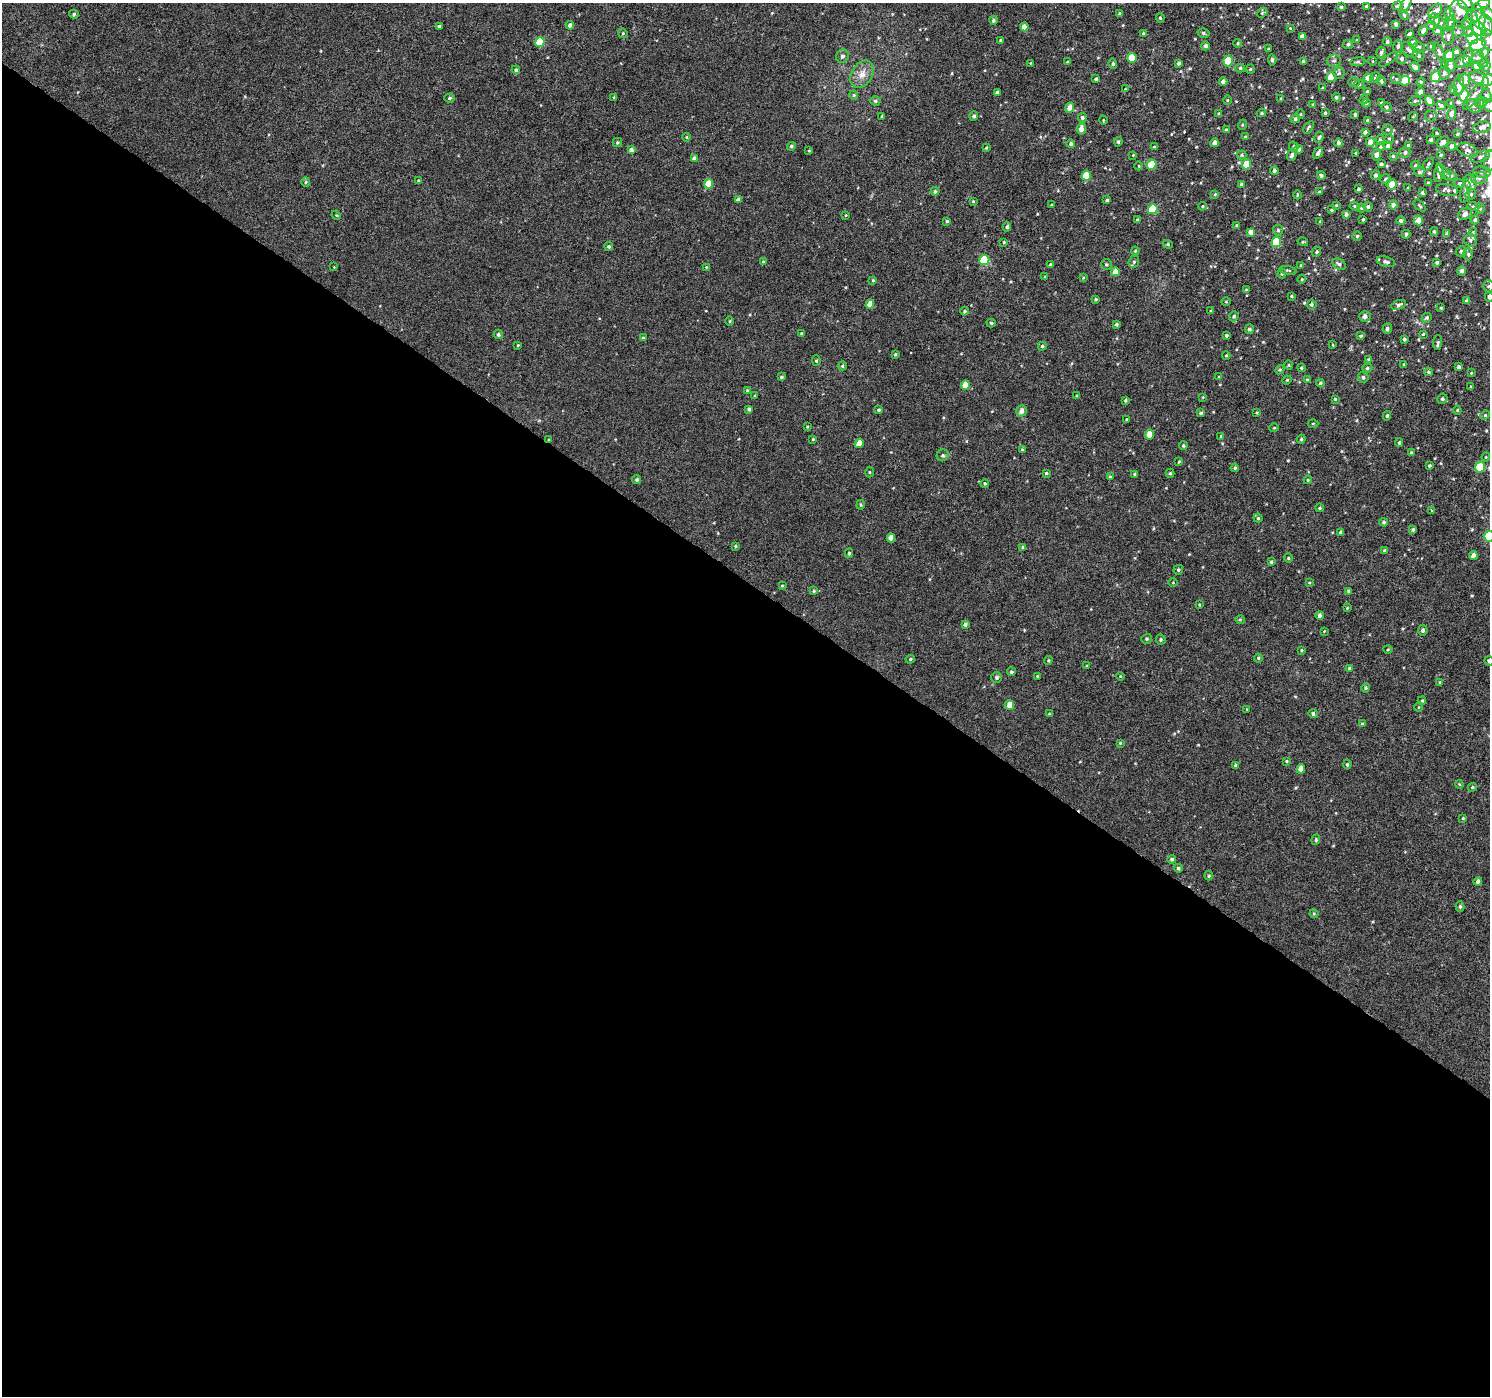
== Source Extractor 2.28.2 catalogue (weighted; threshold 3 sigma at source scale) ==
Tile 14 of 4 x 4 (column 2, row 4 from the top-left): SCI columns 1490-2977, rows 183-1576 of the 5962 x 6006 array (HDU 1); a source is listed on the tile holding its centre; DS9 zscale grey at full resolution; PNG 1492 x 1398 px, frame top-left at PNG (2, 3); each listed source drawn as its Kron ellipse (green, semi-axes under 4 px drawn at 4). Shown black and unused: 59% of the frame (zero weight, under 4 of 8 exposures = <1% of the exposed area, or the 3 px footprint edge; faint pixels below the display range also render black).
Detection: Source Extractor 2.28.2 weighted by HDU 2 'WHT'; one run over the whole footprint, this tile lists its part. Background 5.21e-04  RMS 0.001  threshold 0.00409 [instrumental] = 3 sigma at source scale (4.09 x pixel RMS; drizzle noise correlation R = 1.36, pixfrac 0.8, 0.0396/0.0396 arcsec/px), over >= 5 px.
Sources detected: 478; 20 inside a brighter listed object's ellipse — not listed separately; the other 458 listed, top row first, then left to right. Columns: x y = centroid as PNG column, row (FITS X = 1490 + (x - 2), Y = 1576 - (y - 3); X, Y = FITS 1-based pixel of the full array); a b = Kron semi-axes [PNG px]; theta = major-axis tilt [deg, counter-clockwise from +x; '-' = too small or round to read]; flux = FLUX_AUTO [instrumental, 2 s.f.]
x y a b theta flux
1465 3 8 6 -34 0.24
1406 4 10 4 62 0.36
1482 5 9 4 23 0.36
1366 6 3 3 - 0.14
1397 6 5 4 - 0.14
1341 7 4 3 - 0.15
1435 11 8 5 47 0.35
1459 11 12 9 -80 0.81
1262 13 6 4 43 0.11
1488 13 8 5 -43 0.27
74 14 5 4 - 0.15
1120 14 3 3 - 0.17
1404 15 5 3 - 0.099
1450 15 6 5 - 0.54
1478 16 12 6 -78 0.56
1472 17 6 6 - 0.24
1160 18 5 4 - 0.13
1434 19 6 5 - 0.23
993 20 4 4 - 0.16
1441 23 8 5 -29 0.25
1449 23 8 4 55 0.22
1467 23 6 4 68 0.16
1396 24 4 3 - 0.21
570 25 4 4 - 0.31
1486 25 11 6 -79 0.43
439 26 4 3 - 0.22
1431 26 4 3 - 0.11
1024 27 4 4 - 0.77
1290 28 4 3 - 0.071
1478 28 9 6 -43 3.1
1423 30 6 3 64 0.27
1437 31 4 4 - 0.28
1458 32 6 6 - 0.27
1469 32 5 5 - 0.16
623 33 5 4 - 0.12
1143 33 3 3 - 0.093
1203 33 6 5 - 0.18
1409 34 4 3 - 0.14
1302 36 4 4 - 0.5
1448 36 8 6 82 0.29
1472 39 6 5 - 2.2
1001 40 4 3 - 0.12
1356 40 4 2 - 0.069
1489 40 11 7 -69 0.51
1387 41 4 4 - 0.19
540 42 5 5 - 2.3
1238 43 4 3 - 0.11
1413 43 5 4 - 0.39
1348 44 5 4 - 0.22
1478 45 8 5 23 2.6
1206 46 4 4 - 0.23
1398 46 6 5 - 0.25
1431 46 3 3 - 0.13
1418 47 6 5 - 0.24
1269 49 4 3 - 0.089
1409 50 10 5 -38 0.42
1439 52 10 4 -66 0.19
1456 52 4 3 - 0.34
1381 53 5 4 - 0.21
1484 53 5 4 - 0.57
1418 55 6 5 - 0.2
1449 55 5 5 - 2.2
842 56 7 6 - 0.28
1468 57 10 4 85 0.38
1132 58 5 4 - 2.5
1402 58 5 5 - 0.24
1478 58 7 5 38 0.18
1388 59 11 3 37 0.16
1272 60 5 3 - 0.19
1228 61 5 4 - 2.9
1303 61 4 4 - 0.096
1334 61 7 6 - 0.27
1372 61 4 3 - 0.066
1067 62 3 3 - 0.074
1358 62 7 4 8 0.14
1463 62 8 5 31 0.37
1030 63 4 2 - 0.061
1178 63 4 3 - 0.19
1483 63 5 4 - 0.11
1113 64 5 4 - 0.15
1445 64 4 4 - 0.11
1450 66 6 5 - 0.2
1477 66 5 4 - 0.98
1486 66 5 4 - 0.12
1415 67 5 4 - 0.23
1240 68 5 4 - 0.15
1250 69 4 4 - 0.095
516 70 4 4 - 0.17
1339 73 6 5 - 0.19
1444 73 6 5 - 0.27
862 74 15 10 60 0.87
1436 76 6 4 58 2.3
1331 77 5 4 - 1.9
1368 78 4 4 - 0.94
1375 78 5 5 - 0.2
1096 79 4 3 - 0.15
1396 79 5 4 - 0.15
1479 79 10 5 -28 0.35
1465 80 6 5 - 0.38
1488 80 6 5 - 2.1
1381 81 5 4 - 0.18
1405 81 5 4 - 2
1223 82 4 4 - 0.42
1354 82 5 5 - 0.14
1421 82 4 4 - 0.098
1359 84 5 4 - 0.11
1459 86 10 5 83 0.47
1322 88 3 2 - 0.075
1125 89 4 3 - 0.076
1453 90 4 4 - 0.11
1367 91 4 3 - 0.13
997 92 4 3 - 0.21
1420 92 4 4 - 0.41
854 95 4 4 - 0.11
1464 95 6 4 75 2.3
1473 96 16 5 54 0.38
1487 96 7 5 -66 0.19
614 97 4 4 - 0.1
1336 97 4 4 - 0.15
449 98 5 4 - 0.15
1281 98 3 3 - 0.094
1227 100 5 3 - 0.079
1364 100 4 4 - 0.11
875 101 5 4 - 0.15
1415 101 6 4 10 0.17
1429 101 5 4 - 0.76
1366 103 4 3 - 0.1
1381 103 3 3 - 0.16
1451 103 3 3 - 0.087
1482 103 7 4 33 0.17
1313 105 4 3 - 0.19
1441 106 5 4 - 0.28
1474 106 8 6 -38 0.26
1489 106 7 5 -42 0.25
1386 107 5 4 - 0.15
1070 108 5 4 - 0.77
1261 113 4 3 - 0.12
1325 113 3 3 - 0.13
1219 114 3 3 - 0.16
1301 114 4 3 - 0.096
1451 114 7 4 76 0.29
1355 115 4 3 - 0.13
882 116 3 3 - 0.1
974 116 5 4 - 0.22
1413 116 5 3 - 0.075
1431 116 6 5 - 0.21
1082 118 4 4 - 0.19
1295 119 5 4 - 0.17
1103 120 4 3 - 0.073
1367 120 4 4 - 0.11
1242 125 5 3 - 0.087
1309 127 7 3 57 0.14
1482 127 9 5 12 0.44
1081 129 5 4 - 0.62
1388 129 5 5 - 0.18
1226 130 4 3 - 0.14
1365 132 4 3 - 0.27
1437 133 3 2 - 0.082
1457 134 4 3 - 0.11
686 137 4 3 - 0.083
1245 137 4 3 - 0.097
1319 137 5 4 - 0.17
1389 139 5 5 - 0.12
1380 140 5 4 - 0.19
1431 140 4 3 - 0.21
617 142 4 4 - 0.13
1118 142 4 3 - 0.13
1370 142 4 4 - 1.1
1443 142 6 5 - 0.35
1215 143 4 4 - 0.68
1339 143 4 4 - 0.25
1071 144 4 4 - 0.21
1408 145 3 3 - 0.1
791 146 4 4 - 0.16
1388 146 4 4 - 0.29
1452 146 4 4 - 0.38
1154 147 4 3 - 0.1
1294 147 5 4 - 0.15
1381 147 4 4 - 0.11
986 148 3 3 - 0.087
1299 149 4 4 - 0.19
631 150 4 4 - 0.3
1467 150 10 6 -21 0.43
809 151 4 3 - 0.078
1405 152 5 5 - 0.23
1318 153 6 3 59 0.26
1356 153 3 2 - 0.076
1133 155 3 3 - 0.056
1242 155 5 4 - 0.12
1292 155 6 4 67 0.25
1376 155 5 4 - 0.41
1441 155 4 4 - 0.15
1393 156 4 4 - 0.15
1481 157 10 5 21 0.31
694 159 4 4 - 0.46
1489 161 10 5 85 0.31
1247 164 5 4 - 1.6
1381 164 4 4 - 0.19
1428 164 7 4 59 0.16
1151 165 5 4 - 2
1415 165 4 4 - 0.12
1139 166 4 3 - 0.068
1274 170 4 4 - 0.28
1419 172 6 4 1 0.17
1444 172 10 4 -54 0.22
1482 172 9 5 -7 0.28
1439 174 8 4 82 0.31
1321 175 4 4 - 0.15
1376 175 5 4 - 0.17
1086 176 5 4 - 2.2
1451 176 7 4 -16 0.2
1479 178 8 6 11 0.33
1386 179 5 5 - 0.25
419 181 4 3 - 0.15
306 182 5 4 - 0.12
1470 182 8 6 -68 0.84
1428 183 4 3 - 0.1
1459 183 5 4 - 0.15
708 184 5 4 - 1.8
1391 184 5 5 - 1.1
1241 185 4 4 - 0.22
1408 188 3 3 - 0.079
1359 189 3 3 - 0.16
1447 190 11 5 -11 0.26
935 191 4 4 - 0.2
1465 191 12 5 81 0.27
1319 192 3 3 - 0.089
1422 193 4 3 - 0.13
1215 194 4 3 - 0.097
1471 194 5 5 - 0.18
1297 195 4 3 - 0.085
738 200 4 3 - 0.31
1107 200 3 3 - 0.12
973 201 3 3 - 0.086
1052 205 3 3 - 0.11
1336 205 3 3 - 0.074
1393 205 4 4 - 0.4
1202 206 4 4 - 0.096
1355 206 5 4 - 0.13
1420 206 7 3 -46 0.12
1473 206 6 4 -20 0.12
1368 207 5 4 - 0.17
1361 208 4 4 - 0.11
1153 209 5 4 - 2.9
1480 209 5 5 - 0.14
1332 210 3 3 - 0.14
1346 214 3 3 - 0.24
1465 214 7 5 30 0.43
336 215 5 4 - 0.084
846 215 4 3 - 0.065
1363 219 3 3 - 0.13
1137 220 4 3 - 0.18
1418 220 5 4 - 0.88
1475 220 4 4 - 0.21
947 221 4 3 - 0.14
1320 221 4 4 - 0.1
1401 221 4 4 - 0.28
1237 225 3 3 - 0.11
1007 227 4 3 - 0.19
1278 230 5 5 - 0.15
1434 231 4 3 - 0.13
1251 232 4 4 - 0.57
1473 232 4 4 - 0.11
1406 234 4 3 - 0.13
1447 234 4 3 - 0.24
1357 236 4 4 - 0.14
1470 240 6 6 - 0.2
1004 242 3 3 - 0.095
1276 242 5 5 - 3.5
1303 242 5 3 - 0.081
1168 244 5 4 - 0.12
609 247 4 4 - 0.15
1135 251 4 4 - 0.094
1461 251 5 5 - 0.25
1317 252 5 4 - 0.14
1468 254 6 5 - 0.16
984 260 5 5 - 4.2
763 262 4 4 - 0.12
1134 262 6 5 - 0.18
1386 262 9 5 -15 0.26
1437 262 4 3 - 0.16
1050 264 4 3 - 0.1
1106 264 5 5 - 0.14
1339 264 7 5 -34 0.24
1301 266 4 3 - 0.14
334 267 3 3 - 0.061
706 267 4 4 - 0.076
1288 270 8 3 -11 0.11
1462 271 5 4 - 0.31
1115 272 4 4 - 0.83
1282 274 5 4 - 0.11
1045 277 4 3 - 0.077
1083 278 3 3 - 0.077
1302 279 4 3 - 0.069
873 280 4 3 - 0.091
1488 286 6 5 - 0.16
1246 290 4 3 - 0.061
1292 296 4 2 - 0.083
1489 297 5 4 - 0.26
1096 299 3 3 - 0.11
1466 301 4 4 - 0.22
1226 302 4 3 - 0.076
870 304 4 4 - 0.98
1312 304 5 5 - 0.17
1398 305 7 4 20 0.26
1441 308 3 3 - 0.09
964 311 4 3 - 0.12
1211 311 4 4 - 0.13
1234 316 5 4 - 0.17
1365 316 6 5 - 0.35
1427 318 5 4 - 0.17
730 321 5 3 - 0.094
991 323 5 4 - 0.13
1116 324 4 4 - 0.16
1249 329 5 4 - 0.24
1387 329 5 5 - 0.24
498 334 4 4 - 0.2
801 334 3 2 - 0.097
1423 334 3 3 - 0.091
1226 336 4 4 - 0.16
1361 336 4 4 - 0.14
643 338 3 3 - 0.13
1404 339 3 3 - 0.17
1438 342 7 4 85 0.16
518 345 3 3 - 0.083
1333 345 4 3 - 0.069
1042 346 4 4 - 0.16
895 354 4 3 - 0.11
1226 355 4 3 - 0.083
1368 359 4 3 - 0.085
816 361 5 4 - 0.14
1289 365 4 4 - 0.097
1404 365 4 3 - 0.11
842 366 4 4 - 0.12
1459 367 4 3 - 0.22
1301 368 4 4 - 0.13
1367 368 5 4 - 0.16
1280 370 5 4 - 0.12
1428 372 4 4 - 0.11
1471 373 3 2 - 0.068
781 377 4 3 - 0.16
1219 377 4 3 - 0.09
1363 377 5 5 - 0.22
1287 380 4 4 - 0.097
1307 380 4 3 - 0.12
1320 383 4 3 - 0.14
965 385 5 4 - 1.7
1471 387 3 3 - 0.11
747 390 4 4 - 0.093
755 396 4 3 - 0.1
1077 396 3 3 - 0.089
1203 397 4 3 - 0.073
1335 399 3 3 - 0.094
1442 399 5 5 - 0.15
1126 400 3 3 - 0.14
749 409 4 3 - 0.21
879 410 4 3 - 0.13
1457 410 4 4 - 0.091
1021 411 6 5 - 0.53
1201 413 4 3 - 0.14
1257 413 4 3 - 0.099
1485 415 5 4 - 0.12
1387 416 5 4 - 0.17
1127 420 3 3 - 0.14
1313 423 5 3 - 0.09
807 427 3 3 - 0.077
1274 428 5 3 - 0.076
1149 434 5 4 - 1.5
1221 436 4 4 - 0.088
813 439 3 3 - 0.083
1301 439 4 4 - 0.11
549 440 3 3 - 0.081
1399 442 4 3 - 0.15
859 443 5 4 - 1.1
1183 446 4 4 - 0.12
1022 449 4 4 - 0.077
1411 453 4 3 - 0.1
943 455 6 5 - 0.19
1486 457 4 4 - 0.083
1179 462 4 3 - 0.09
1429 466 3 3 - 0.12
1480 467 5 5 - 2.6
1235 468 4 3 - 0.11
869 472 5 3 - 0.084
1046 473 4 3 - 0.15
1170 473 4 4 - 0.12
1135 474 4 3 - 0.12
1110 477 3 3 - 0.083
637 480 4 4 - 0.15
1308 480 4 4 - 0.11
985 483 4 3 - 0.11
861 505 4 4 - 0.1
1319 508 4 3 - 0.14
1432 510 4 3 - 0.12
1258 518 4 4 - 0.14
1384 522 4 3 - 0.14
1413 530 4 4 - 0.15
1341 532 4 4 - 0.25
1489 536 5 5 - 3.7
891 538 4 4 - 0.78
735 546 4 3 - 0.097
1023 547 4 4 - 0.26
1384 551 4 4 - 0.18
849 553 5 4 - 0.15
1473 555 4 4 - 0.51
1288 558 4 4 - 0.11
1271 562 4 4 - 0.14
1178 570 5 4 - 0.18
1173 583 5 3 - 0.077
1309 583 4 2 - 0.076
782 586 4 3 - 0.079
814 591 4 4 - 0.099
1349 591 4 4 - 0.15
1199 605 3 2 - 0.074
1347 608 3 3 - 0.077
1319 615 4 4 - 0.25
1240 620 5 4 - 0.1
965 624 4 4 - 0.28
1423 630 5 4 - 0.23
1324 631 3 3 - 0.06
1147 639 5 5 - 0.14
1161 640 5 5 - 0.13
1388 649 4 4 - 0.11
1302 650 3 3 - 0.094
1258 658 4 4 - 0.11
910 659 5 4 - 0.12
1048 660 4 3 - 0.1
1489 661 5 4 - 0.22
1087 666 4 3 - 0.078
1350 668 4 4 - 0.2
1011 672 4 4 - 0.18
1037 676 4 3 - 0.088
1120 676 4 3 - 0.073
997 678 5 5 - 0.14
1440 682 4 3 - 0.11
1366 688 4 4 - 0.13
1422 701 4 3 - 0.12
1010 705 5 4 - 1.1
1419 707 5 3 - 0.078
1247 709 3 3 - 0.064
1049 714 4 4 - 0.1
1313 714 4 4 - 0.21
1362 724 4 3 - 0.12
1120 743 4 4 - 0.083
1287 761 4 3 - 0.09
1347 764 4 3 - 0.12
1235 765 3 3 - 0.12
1301 769 4 4 - 0.73
1459 784 4 3 - 0.081
1472 787 4 4 - 0.11
1463 818 4 3 - 0.09
1316 840 5 4 - 0.13
1172 859 4 4 - 0.16
1178 868 4 4 - 0.17
1209 876 5 3 - 0.12
1478 881 4 4 - 0.22
1460 906 5 4 - 0.17
1314 914 4 4 - 0.099
Overlapping masked pixels (flux is a lower limit): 1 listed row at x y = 549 440
Isophote crosses this tile's border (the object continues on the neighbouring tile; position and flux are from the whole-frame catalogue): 12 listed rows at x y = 1465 3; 1406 4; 1341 7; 1488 13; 1478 28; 1489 40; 1488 80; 1489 106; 1489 161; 1489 297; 1489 536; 1489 661